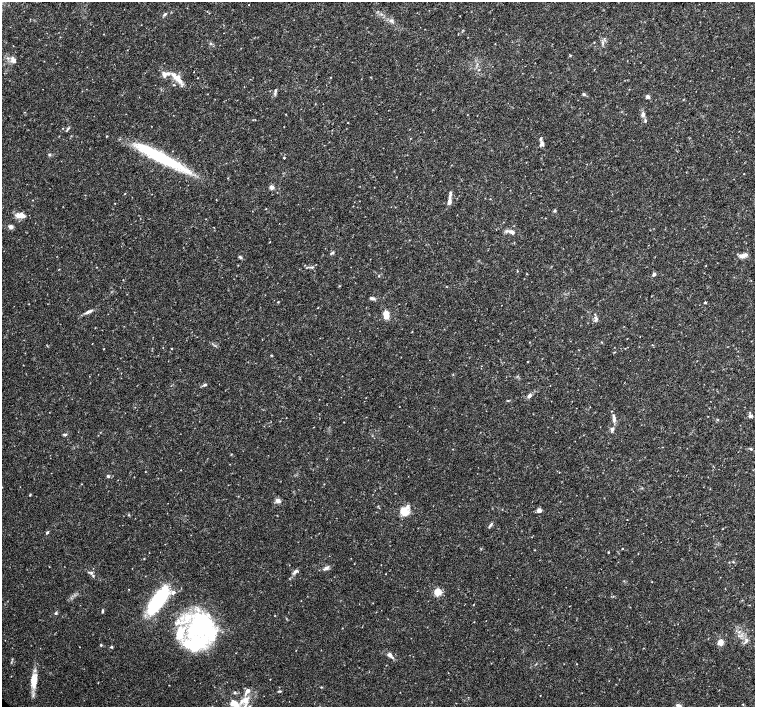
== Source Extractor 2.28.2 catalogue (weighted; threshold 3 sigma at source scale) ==
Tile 10 of 4 x 4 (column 2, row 3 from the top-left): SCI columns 1509-3013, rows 1568-2976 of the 6033 x 6019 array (HDU 1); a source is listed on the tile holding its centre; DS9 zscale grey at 2 x 2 block average (1 PNG px = mean of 2 x 2 image px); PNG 757 x 709 px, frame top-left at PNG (2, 2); no overlay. Shown black and unused: <1% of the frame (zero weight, under 3 of 4 exposures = <1% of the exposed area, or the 3 px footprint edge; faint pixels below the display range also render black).
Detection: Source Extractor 2.28.2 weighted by HDU 2 'WHT'; one run over the whole footprint, this tile lists its part. Background 0.0374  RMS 0.0037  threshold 0.0167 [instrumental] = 3 sigma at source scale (4.5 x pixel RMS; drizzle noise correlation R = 1.50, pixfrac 1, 0.0396/0.0396 arcsec/px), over >= 5 px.
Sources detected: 115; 4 inside a brighter object's white glare — not listed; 15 inside a brighter listed object's ellipse — not listed separately; the other 96 listed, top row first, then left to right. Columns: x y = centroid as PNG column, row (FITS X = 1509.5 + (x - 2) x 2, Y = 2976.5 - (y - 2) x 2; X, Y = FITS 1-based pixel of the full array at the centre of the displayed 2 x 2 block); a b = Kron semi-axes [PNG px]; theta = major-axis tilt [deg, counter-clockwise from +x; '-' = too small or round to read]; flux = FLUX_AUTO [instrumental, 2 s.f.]
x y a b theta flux
249 5 2 2 - 0.28
164 14 5 3 - 1.5
391 21 4 3 - 1.4
603 42 5 2 - 1.1
211 43 4 2 - 0.77
570 55 4 3 - 0.69
13 60 8 5 -54 4.3
479 70 3 3 - 0.54
194 72 2 2 - 0.54
164 74 8 7 - 4.1
177 78 11 9 -31 8.8
198 78 2 2 - 0.35
275 90 6 3 81 1.4
583 94 4 3 - 1
648 97 4 4 - 2.1
25 112 2 2 - 0.33
643 114 6 4 -87 2.6
645 121 4 3 - 0.9
63 128 2 2 - 0.39
541 144 7 5 40 2.6
153 153 66 10 -29 66
49 154 4 3 - 1
284 158 2 2 - 0.72
272 187 6 5 - 2.8
450 193 5 3 - 1.4
490 199 2 2 - 0.29
33 200 2 2 - 0.33
449 202 6 4 79 3.8
115 203 2 2 - 0.32
555 210 4 3 - 0.96
20 216 12 6 -1 6.3
10 227 6 5 - 2.3
511 232 9 4 -13 3.2
332 253 5 3 - 1.4
742 256 9 5 21 3.8
240 257 5 3 - 1.3
706 265 2 2 - 0.31
312 267 4 3 - 0.94
654 274 4 3 - 1.8
379 276 3 2 - 0.52
123 280 2 2 - 0.34
372 298 7 3 -16 1.9
278 302 3 2 - 0.51
705 302 3 2 - 0.73
88 312 12 3 23 3.2
386 315 10 6 -80 7
595 320 5 3 - 1.5
104 349 2 2 - 0.39
171 349 2 2 - 0.45
614 352 3 2 - 0.48
527 362 2 2 - 0.4
205 385 5 3 - 1.5
530 395 6 4 60 2.5
612 411 2 2 - 0.43
750 416 5 4 - 1.9
614 420 8 4 88 2.6
612 429 5 4 - 2.2
65 434 5 3 - 1.3
453 449 2 2 - 0.34
751 449 4 3 - 0.89
181 470 2 2 - 0.28
108 476 4 3 - 1.3
2 487 2 2 - 0.31
30 495 3 2 - 0.64
277 500 6 5 - 3.4
539 510 5 5 - 3
404 512 10 7 -34 11
627 519 2 2 - 0.31
491 525 7 3 48 1.5
47 533 4 2 - 1.1
622 548 2 2 - 0.35
608 552 2 2 - 0.63
326 568 6 5 - 2.2
295 571 6 4 37 2.3
91 573 4 4 - 1.4
386 574 3 2 - 0.34
437 592 3 3 - 31
161 599 33 10 70 44
102 611 5 2 - 0.9
56 613 4 3 - 1.2
199 626 38 26 -68 120
738 636 3 2 - 0.65
746 641 7 3 50 1.9
720 642 3 3 - 20
101 645 3 3 - 0.83
111 647 3 3 - 0.96
390 655 9 5 -44 3.7
536 664 3 2 - 0.49
577 664 2 2 - 0.32
34 681 16 7 85 12
280 691 4 2 - 0.79
235 692 3 3 - 1
540 695 2 2 - 0.33
245 700 10 8 83 8.5
234 703 9 7 -27 10
743 704 3 2 - 0.56
Isophote crosses this tile's border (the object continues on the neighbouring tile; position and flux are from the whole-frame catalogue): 1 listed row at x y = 2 487
Diffuse or blended objects may show on this block-average render without a row.